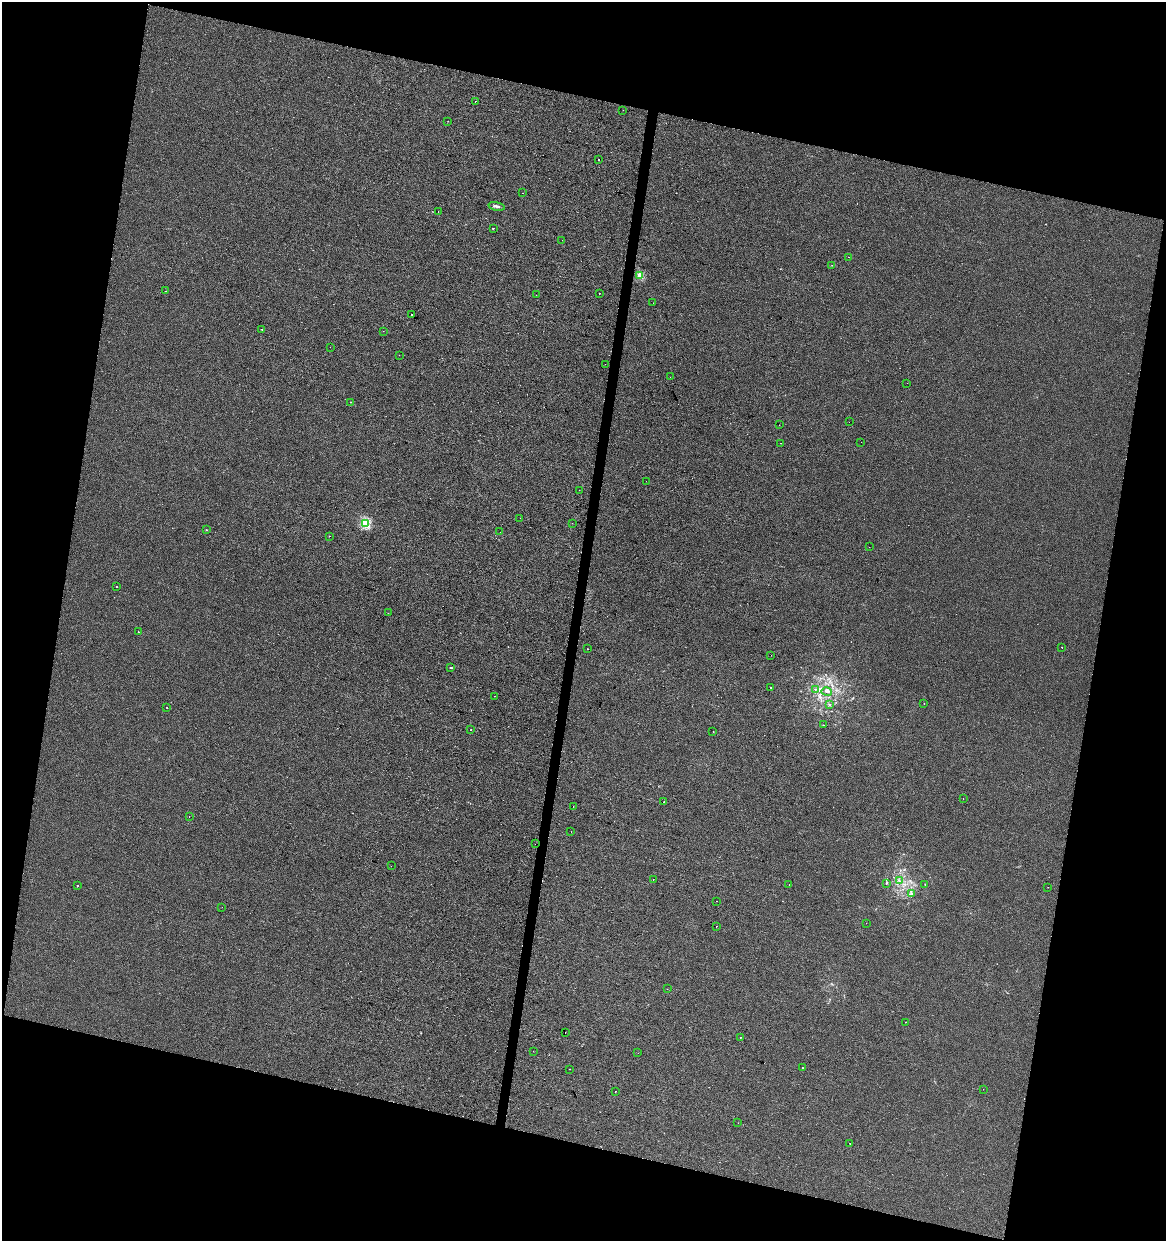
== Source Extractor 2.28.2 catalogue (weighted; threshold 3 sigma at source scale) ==
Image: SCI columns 283-4936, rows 1-4953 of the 5159 x 4960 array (HDU 1 of 3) = the unmasked area's bounding box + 8 px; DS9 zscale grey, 4 x 4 block average (1 PNG px = mean of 4 x 4 image px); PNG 1168 x 1243 px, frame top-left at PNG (2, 2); each listed source drawn as its Kron ellipse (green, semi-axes under 4 px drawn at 4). Shown black and unused: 27% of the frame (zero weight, under 2 of 3 exposures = <1% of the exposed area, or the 3 px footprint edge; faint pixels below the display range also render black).
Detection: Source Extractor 2.28.2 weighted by HDU 2 'WHT'. Background -6.83e-05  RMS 0.0042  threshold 0.019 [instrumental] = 3 sigma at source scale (4.5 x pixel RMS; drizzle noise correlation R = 1.50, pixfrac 1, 0.0396/0.0396 arcsec/px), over >= 5 px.
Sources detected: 105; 1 too faint to see at this stretch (4 x 4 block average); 17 cosmic-ray / hot-pixel residue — neither listed nor drawn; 1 coinciding with a brighter row at this scale — not listed separately; the other 86 listed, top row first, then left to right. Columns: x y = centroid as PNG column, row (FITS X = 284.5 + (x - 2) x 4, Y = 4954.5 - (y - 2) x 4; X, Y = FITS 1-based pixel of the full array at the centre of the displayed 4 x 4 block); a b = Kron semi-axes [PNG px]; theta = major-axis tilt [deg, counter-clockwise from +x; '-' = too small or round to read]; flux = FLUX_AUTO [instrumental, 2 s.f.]
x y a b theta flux
475 101 2 2 - 7.2
623 110 2 2 - 0.72
448 121 2 2 - 0.56
599 159 2 2 - 5
522 193 2 2 - 1.9
497 206 8 2 -12 5.4
438 212 2 2 - 0.63
494 228 2 2 - 1.9
562 240 2 2 - 0.38
848 257 2 2 - 0.51
832 265 2 2 - 1.1
640 275 2 2 - 64
166 291 2 2 - 0.45
599 293 2 2 - 0.72
536 295 2 2 - 0.52
653 303 2 2 - 0.43
412 315 2 2 - 4.7
262 329 2 2 - 0.89
383 331 2 2 - 2
330 347 2 2 - 0.49
399 355 2 2 - 0.81
605 364 2 2 - 0.53
670 377 2 2 - 0.74
907 383 2 2 - 0.36
350 402 2 2 - 1.4
849 422 2 2 - 0.62
779 425 2 2 - 0.37
861 442 2 2 - 0.44
780 443 2 2 - 0.47
646 481 2 2 - 0.33
579 490 2 2 - 0.72
520 518 2 2 - 0.83
365 523 2 2 - 160
572 523 2 2 - 0.58
206 530 2 2 - 1.2
500 532 2 2 - 4.7
329 536 2 2 - 2.9
869 547 2 2 - 0.48
116 587 2 2 - 1.3
388 613 2 2 - 4.1
139 632 2 2 - 0.78
1062 647 2 2 - 1.7
588 649 2 2 - 0.58
771 655 2 2 - 2.9
451 667 3 2 - 2.1
770 687 2 2 - 2.2
815 689 2 2 - 0.79
827 692 5 2 - 3.6
495 696 2 2 - 0.55
829 704 2 2 - 0.77
924 704 2 2 - 1.9
167 707 2 2 - 4.6
823 725 2 2 - 0.87
471 730 2 2 - 0.97
713 731 2 2 - 0.6
963 799 2 2 - 0.46
663 802 2 2 - 24
573 807 2 2 - 1.3
189 816 2 2 - 0.53
571 832 2 2 - 1
535 844 2 2 - 0.47
391 866 2 2 - 0.91
653 880 2 2 - 4.5
900 881 2 2 - 1.1
886 883 2 2 - 1.5
925 884 2 2 - 0.74
789 885 2 2 - 0.44
77 886 2 2 - 1.4
1048 887 2 2 - 1.9
911 894 3 2 - 2
716 901 2 2 - 1.4
222 907 2 2 - 1.6
866 923 2 2 - 0.53
716 926 2 2 - 5.8
667 989 2 2 - 0.37
905 1022 2 2 - 1.7
565 1032 2 2 - 7.1
740 1037 2 2 - 0.96
533 1051 2 2 - 0.82
638 1053 2 2 - 1.1
802 1068 2 2 - 7.2
570 1069 2 2 - 1.5
983 1089 2 2 - 0.37
615 1091 2 2 - 2
738 1123 2 2 - 0.8
850 1143 2 2 - 0.7
Diffuse or blended objects may show on this block-average render without a row.